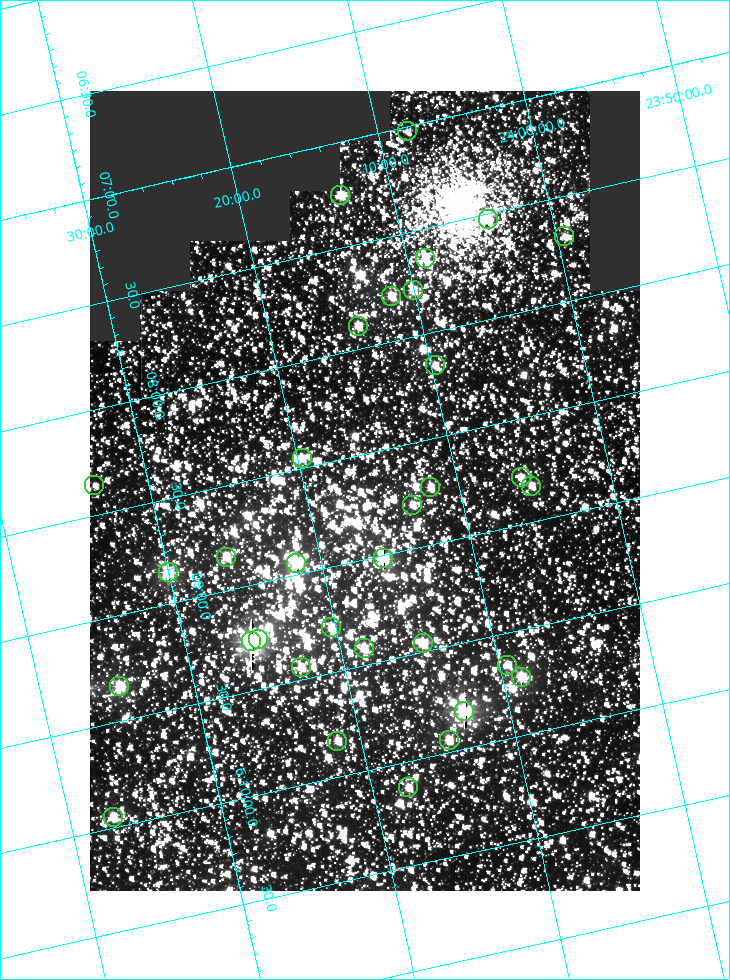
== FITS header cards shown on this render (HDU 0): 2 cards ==
NAXIS1  =                  550
NAXIS2  =                  800

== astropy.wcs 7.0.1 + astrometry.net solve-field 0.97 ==
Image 550 x 800 px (HDU 0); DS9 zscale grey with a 90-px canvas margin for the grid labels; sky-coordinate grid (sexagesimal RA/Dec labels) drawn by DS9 from the SOLVED WCS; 33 Tycho-2 reference stars matched to detected sources circled (green)
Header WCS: RA---TAN/DEC--TAN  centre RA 06:08:40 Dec +24:16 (92.17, +24.27 deg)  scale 3.97 arcsec/px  FOV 36.4' x 53.0'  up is -103 deg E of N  parity normal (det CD < 0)
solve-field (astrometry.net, Tycho-2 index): VERIFIED the header's WCS against the Tycho-2 star catalogue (verified at 3 index scales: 18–33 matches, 0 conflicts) and refined it, rather than solving blind
Solved WCS: RA---TAN-SIP/DEC--TAN-SIP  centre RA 06:08:40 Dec +24:16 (92.17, +24.27 deg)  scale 3.98 arcsec/px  FOV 36.4' x 53.0'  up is -103 deg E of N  parity normal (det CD < 0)
The solver's refit moves the header's centre by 0.11 arcsec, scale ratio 1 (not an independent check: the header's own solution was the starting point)
Tycho-2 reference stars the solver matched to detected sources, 33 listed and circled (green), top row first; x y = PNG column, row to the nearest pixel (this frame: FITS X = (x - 90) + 1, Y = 800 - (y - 91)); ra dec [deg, ICRS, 3 dp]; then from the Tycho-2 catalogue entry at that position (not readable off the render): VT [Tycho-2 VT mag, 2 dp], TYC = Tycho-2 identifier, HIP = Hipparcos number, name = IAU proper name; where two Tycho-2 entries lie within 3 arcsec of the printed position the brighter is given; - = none
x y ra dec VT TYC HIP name
407 131 91.756 +24.135 11.55 1864-383-1 - -
340 195 91.813 +24.222 9.50 1864-951-1 - -
488 219 91.882 +24.069 10.67 1864-1197-1 - -
564 236 91.922 +23.991 11.04 1864-773-1 - -
425 258 91.910 +24.147 9.81 1864-677-1 - -
413 290 91.945 +24.168 9.83 1864-545-1 - -
391 296 91.946 +24.193 9.49 1864-879-1 - -
358 326 91.972 +24.235 9.87 1864-607-1 - -
435 365 92.040 +24.163 9.97 1864-387-1 - -
302 458 92.113 +24.329 10.09 1877-692-1 - -
521 477 92.195 +24.097 9.91 1877-1306-1 - -
94 485 92.090 +24.558 11.22 1868-1493-1 - -
531 486 92.208 +24.088 10.02 1877-898-1 - -
430 487 92.182 +24.197 9.90 1877-42-1 - -
412 505 92.198 +24.221 10.14 1877-234-1 - -
226 557 92.210 +24.434 9.33 1881-345-1 - -
383 558 92.254 +24.266 8.73 1877-224-1 - -
296 563 92.236 +24.360 8.19 1877-300-1 29148 -
168 572 92.212 +24.501 8.67 1881-93-1 - -
331 627 92.321 +24.338 9.42 1877-884-1 - -
258 639 92.315 +24.419 9.14 1881-15-1 - -
251 641 92.316 +24.428 7.55 1881-1595-1 - -
423 643 92.364 +24.244 8.80 1877-1589-1 - -
364 648 92.355 +24.308 9.21 1877-702-1 - -
507 665 92.412 +24.157 10.23 1877-766-1 - -
301 667 92.360 +24.380 9.69 1881-496-1 - -
521 677 92.431 +24.145 8.75 1877-16-1 - -
119 686 92.334 +24.580 8.60 1881-81-1 - -
464 711 92.456 +24.215 7.57 1877-1484-1 - -
449 740 92.485 +24.239 9.49 1877-1276-1 - -
337 741 92.457 +24.359 9.75 1877-1432-1 - -
408 787 92.531 +24.294 10.40 1877-334-1 - -
113 817 92.487 +24.619 9.38 1881-1542-1 - -